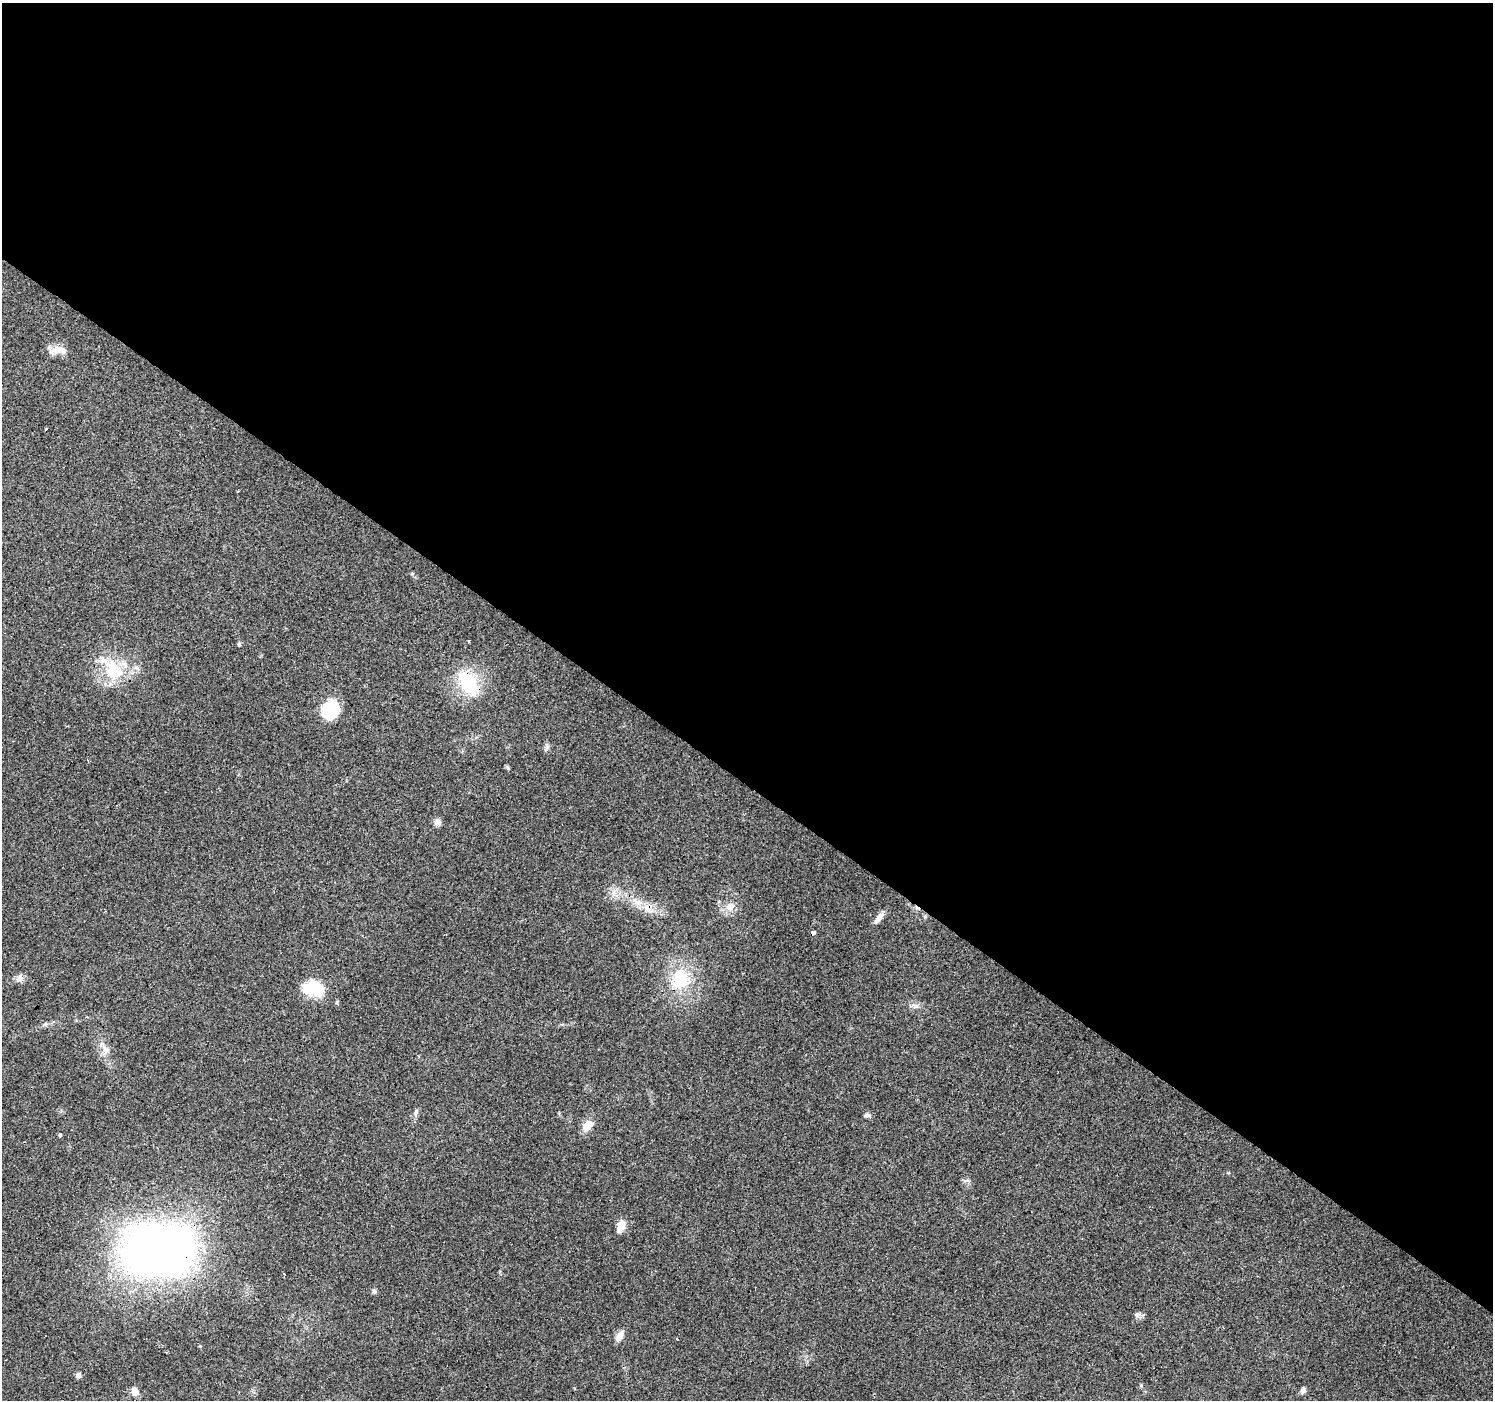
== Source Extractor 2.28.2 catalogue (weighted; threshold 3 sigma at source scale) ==
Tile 3 of 4 x 4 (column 3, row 1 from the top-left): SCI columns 2984-4474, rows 4368-5765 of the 5968 x 6005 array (HDU 1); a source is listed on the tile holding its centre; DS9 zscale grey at full resolution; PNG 1495 x 1402 px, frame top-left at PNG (2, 3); no overlay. Shown black and unused: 56% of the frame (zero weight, under 3 of 4 exposures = <1% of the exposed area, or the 3 px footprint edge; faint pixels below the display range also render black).
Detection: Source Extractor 2.28.2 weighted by HDU 2 'WHT'; one run over the whole footprint, this tile lists its part. Background 0.0939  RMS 0.0067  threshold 0.0302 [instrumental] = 3 sigma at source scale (4.5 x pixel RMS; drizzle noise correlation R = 1.50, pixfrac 1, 0.0396/0.0396 arcsec/px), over >= 5 px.
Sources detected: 34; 1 cosmic-ray / hot-pixel residue — not listed; the other 33 listed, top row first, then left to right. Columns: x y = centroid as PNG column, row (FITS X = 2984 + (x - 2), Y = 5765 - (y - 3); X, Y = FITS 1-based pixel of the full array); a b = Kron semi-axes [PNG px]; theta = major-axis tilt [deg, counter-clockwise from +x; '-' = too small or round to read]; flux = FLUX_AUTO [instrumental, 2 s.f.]
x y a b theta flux
57 350 21 8 18 6.3
46 429 3 2 - 1.3
238 491 3 2 - 2.1
239 644 6 4 -90 1.1
137 668 9 6 -20 2.3
113 670 34 20 -61 27
468 683 25 15 -57 41
330 710 16 13 49 44
546 748 10 4 66 1.6
508 768 6 4 -70 0.96
437 822 8 7 - 3.4
730 906 14 9 20 5.7
648 909 13 8 -34 5.9
879 918 18 6 50 3.7
813 932 4 3 - 6.2
19 978 10 9 - 3.4
680 979 24 19 65 27
313 988 27 17 -6 21
915 1006 9 4 -8 2
45 1024 7 4 71 0.93
106 1049 14 6 28 3.2
416 1112 10 5 77 1.9
867 1115 8 6 -13 1.7
587 1125 14 9 58 7.4
60 1135 4 3 - 2.8
621 1226 13 7 70 7.9
158 1249 50 36 -1 630
374 1291 6 6 - 1.3
1137 1314 8 6 21 1.8
619 1336 13 6 59 5.4
78 1375 5 5 - 2.7
1303 1390 9 6 80 2
135 1392 10 8 -57 4.4
Overlapping masked pixels (flux is a lower limit): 4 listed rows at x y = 468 683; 648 909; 813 932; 158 1249
Unlisted compact peaks at least as high as the median listed source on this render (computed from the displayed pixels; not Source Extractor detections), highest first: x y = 1141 1385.